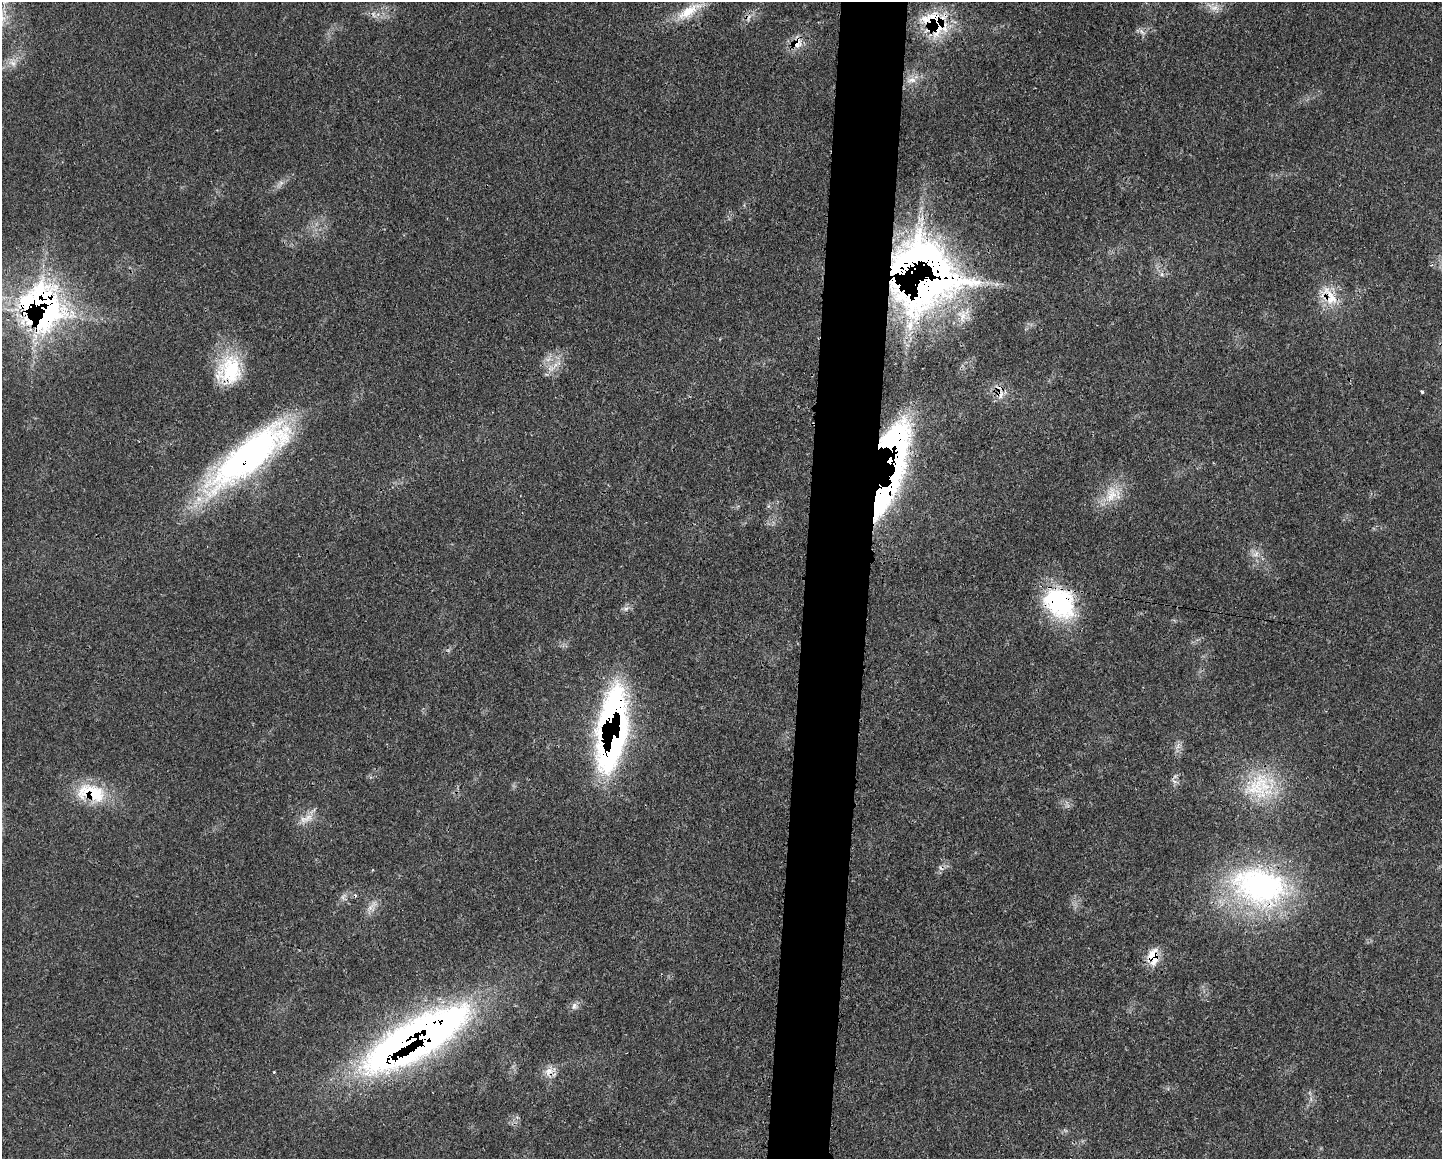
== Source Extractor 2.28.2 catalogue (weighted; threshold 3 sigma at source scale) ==
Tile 5 of 3 x 4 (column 2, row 2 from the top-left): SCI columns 1564-3003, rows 2318-3474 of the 4687 x 4654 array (HDU 1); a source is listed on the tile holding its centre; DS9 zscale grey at full resolution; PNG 1444 x 1161 px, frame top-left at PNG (2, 2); no overlay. Shown black and unused: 5% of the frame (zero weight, under 3 of 4 exposures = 2% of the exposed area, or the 3 px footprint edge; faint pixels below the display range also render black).
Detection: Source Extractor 2.28.2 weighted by HDU 2 'WHT'; one run over the whole footprint, this tile lists its part. Background 0.0414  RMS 0.0027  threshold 0.0121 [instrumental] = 3 sigma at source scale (4.5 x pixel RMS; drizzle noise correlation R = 1.50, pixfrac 1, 0.05/0.05 arcsec/px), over >= 5 px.
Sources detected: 44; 3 too faint to see at this stretch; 1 inside a brighter object's white glare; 3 cosmic-ray / hot-pixel residue — not listed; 5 inside a brighter listed object's ellipse — not listed separately; the other 32 listed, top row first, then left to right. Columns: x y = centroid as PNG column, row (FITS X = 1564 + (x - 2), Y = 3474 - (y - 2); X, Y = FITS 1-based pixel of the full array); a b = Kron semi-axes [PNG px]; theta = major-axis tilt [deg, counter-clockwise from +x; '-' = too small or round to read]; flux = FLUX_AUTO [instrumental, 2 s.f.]
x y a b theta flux
1213 7 18 9 -8 2.7
688 11 41 14 33 8.3
935 23 35 27 -34 19
1142 32 12 5 -47 0.96
797 43 14 12 33 3.9
13 63 12 7 -35 1.7
911 80 15 8 7 2.4
915 263 111 55 -10 160
1330 297 33 16 -61 7.8
40 309 46 42 -58 110
910 325 14 9 79 3
550 369 10 3 -21 0.84
230 370 37 29 75 17
1422 392 4 3 - 0.5
1000 395 14 8 84 2.3
893 442 54 40 56 75
249 456 110 31 39 86
1111 494 26 16 80 6.6
880 496 78 25 54 100
1256 554 12 5 54 1.2
1059 602 39 30 -42 30
612 708 77 27 66 62
1175 776 7 4 19 0.52
1260 786 46 36 10 20
91 793 44 22 -14 14
306 819 23 9 21 3.1
1260 886 75 49 -14 66
370 908 8 5 1 1
1153 957 21 12 -88 5.9
574 1006 10 7 78 1.1
432 1030 82 38 37 160
548 1071 13 10 43 2.5
Overlapping masked pixels (flux is a lower limit): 17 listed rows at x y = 935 23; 797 43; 915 263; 1330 297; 40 309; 230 370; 1000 395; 893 442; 249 456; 880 496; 1059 602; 612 708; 91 793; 1260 886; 1153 957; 432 1030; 548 1071
Unlisted compact peaks at least as high as the median listed source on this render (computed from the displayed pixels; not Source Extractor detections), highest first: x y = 274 1072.